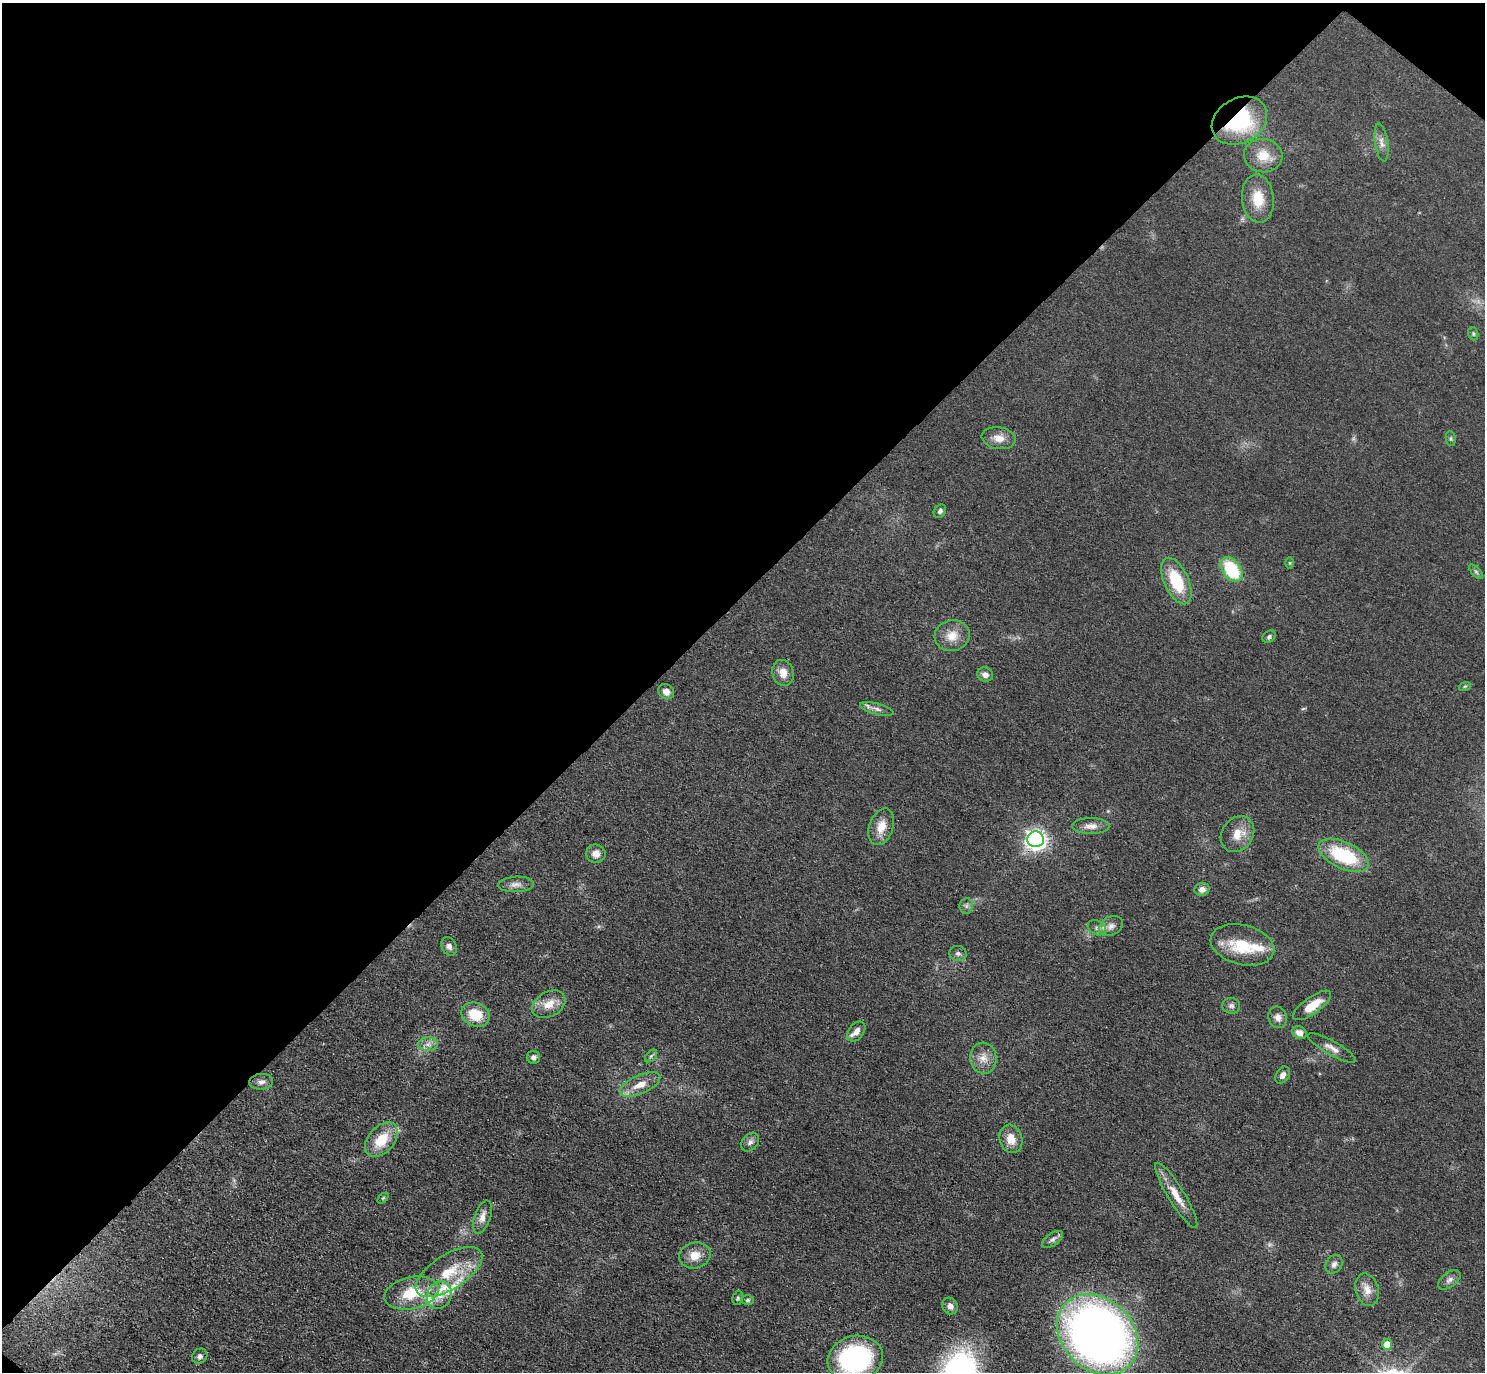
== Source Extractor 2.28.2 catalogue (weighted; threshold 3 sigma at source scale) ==
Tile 2 of 4 x 4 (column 2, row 1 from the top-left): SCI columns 1526-3008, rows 4312-5681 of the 6016 x 6023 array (HDU 1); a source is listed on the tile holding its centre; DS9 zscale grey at full resolution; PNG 1487 x 1374 px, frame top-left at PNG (2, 3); each listed source drawn as its Kron ellipse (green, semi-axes under 4 px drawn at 4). Shown black and unused: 44% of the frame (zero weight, under 3 of 4 exposures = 5% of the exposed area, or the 3 px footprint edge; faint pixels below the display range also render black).
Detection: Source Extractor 2.28.2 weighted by HDU 2 'WHT'; one run over the whole footprint, this tile lists its part. Background 0.0466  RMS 0.0061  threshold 0.0272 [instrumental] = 3 sigma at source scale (4.5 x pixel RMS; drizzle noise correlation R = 1.50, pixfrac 1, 0.05/0.05 arcsec/px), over >= 5 px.
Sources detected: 73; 4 inside a brighter listed object's ellipse — not listed separately; the other 69 listed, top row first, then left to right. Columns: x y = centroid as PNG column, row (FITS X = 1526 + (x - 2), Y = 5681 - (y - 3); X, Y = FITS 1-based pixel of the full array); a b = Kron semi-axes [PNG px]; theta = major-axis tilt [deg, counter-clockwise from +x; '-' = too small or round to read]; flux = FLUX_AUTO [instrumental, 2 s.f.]
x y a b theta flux
1239 121 29 22 29 54
1381 142 19 6 -82 4
1263 156 19 16 -6 12
1258 199 24 16 -84 14
1473 334 7 5 -71 1.1
999 438 17 11 -9 6.5
1451 439 7 5 -84 1.1
940 511 7 5 51 1.5
1290 563 6 4 -90 0.7
1231 569 14 9 -55 33
1476 572 9 4 -48 1.2
1176 581 25 12 -65 27
952 636 18 15 16 9.1
1269 637 7 5 34 1.5
783 673 13 10 -73 6.1
985 675 8 7 - 2.8
1465 686 6 4 18 0.82
666 692 8 7 - 4.2
877 709 17 5 -15 2.9
1091 826 18 8 0 4.9
881 827 19 12 71 9
1237 834 19 15 54 9.8
1036 839 8 8 - 290
596 854 9 9 - 4.8
1344 855 27 13 -25 41
516 884 18 8 2 3.8
1202 889 7 6 - 3.3
966 906 8 6 83 1.8
1111 926 13 9 26 4
1097 928 10 7 -27 2.4
1242 945 32 20 -14 26
449 946 9 7 -62 2.5
958 953 9 7 -15 2
549 1004 18 12 31 8.4
1312 1005 22 8 35 12
1231 1006 9 8 - 2
476 1015 15 12 -22 15
1278 1017 11 9 -73 3.4
856 1031 11 7 52 4.3
1299 1032 8 6 -27 4.1
428 1044 10 6 1 3
1332 1048 27 7 -29 4.7
651 1056 7 4 46 1.2
534 1057 6 6 - 1.9
983 1058 15 13 -87 6.8
1283 1075 9 6 57 2.5
261 1082 12 8 4 2.9
640 1085 22 9 24 8.3
1011 1139 14 11 -73 7.6
381 1140 20 13 49 17
750 1142 10 7 49 2.4
1176 1195 38 8 -59 10
383 1198 6 4 45 0.74
482 1217 17 8 71 4.6
1052 1239 12 6 35 2.3
695 1255 16 13 14 7.9
1334 1264 10 8 58 2.7
449 1272 38 17 32 25
1449 1280 13 7 37 2.9
1367 1290 16 11 -74 6.2
412 1293 28 16 13 22
439 1295 14 12 63 7.6
738 1298 7 5 77 1.1
748 1300 6 5 - 1.1
950 1306 8 7 - 3.2
1098 1334 45 35 -44 440
1387 1344 5 5 - 9
200 1356 8 7 - 2.2
855 1359 28 22 14 100
Overlapping masked pixels (flux is a lower limit): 2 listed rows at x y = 1239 121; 1036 839
Isophote crosses this tile's border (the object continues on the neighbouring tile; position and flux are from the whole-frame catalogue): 1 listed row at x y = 855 1359